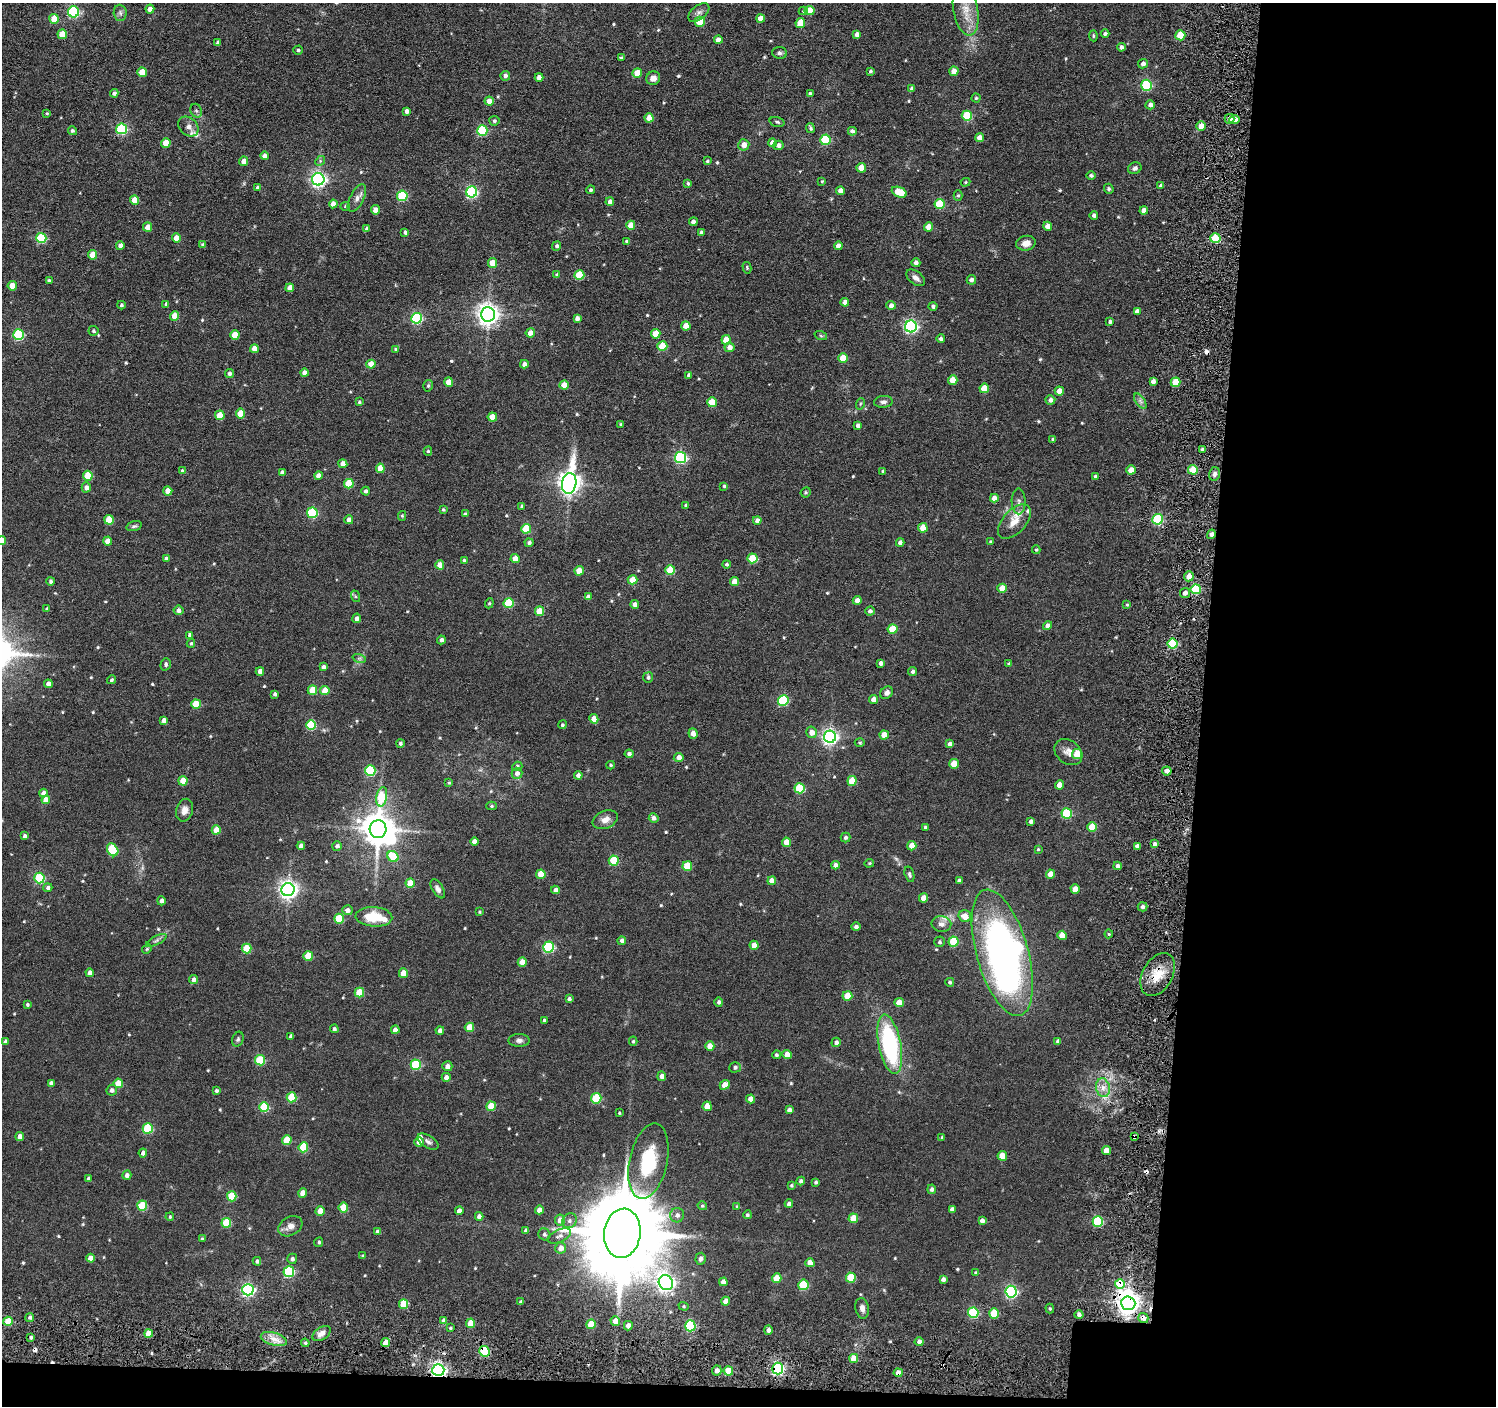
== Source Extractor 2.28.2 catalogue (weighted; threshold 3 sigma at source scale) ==
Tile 9 of 3 x 3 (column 3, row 3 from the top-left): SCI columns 3050-4543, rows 164-1567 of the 4603 x 4632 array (HDU 1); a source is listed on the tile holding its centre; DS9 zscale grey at full resolution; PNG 1498 x 1408 px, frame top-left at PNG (2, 3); each listed source drawn as its Kron ellipse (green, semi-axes under 4 px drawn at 4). Shown black and unused: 21% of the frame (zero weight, under 3 of 6 exposures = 5% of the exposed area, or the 3 px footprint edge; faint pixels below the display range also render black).
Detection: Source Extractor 2.28.2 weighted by HDU 2 'WHT'; one run over the whole footprint, this tile lists its part. Background 0.0636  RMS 0.0085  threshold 0.0349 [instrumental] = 3 sigma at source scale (4.09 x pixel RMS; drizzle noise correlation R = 1.36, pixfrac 0.8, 0.05/0.05 arcsec/px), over >= 5 px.
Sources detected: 585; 1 too faint to see at this stretch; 4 inside a brighter object's white glare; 5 cosmic-ray / hot-pixel residue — neither listed nor drawn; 5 inside a brighter listed object's ellipse — not listed separately; of the other 570, all 500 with FLUX_AUTO >= 0.916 (the completeness limit of this list) listed and drawn (70 fainter detections not listed), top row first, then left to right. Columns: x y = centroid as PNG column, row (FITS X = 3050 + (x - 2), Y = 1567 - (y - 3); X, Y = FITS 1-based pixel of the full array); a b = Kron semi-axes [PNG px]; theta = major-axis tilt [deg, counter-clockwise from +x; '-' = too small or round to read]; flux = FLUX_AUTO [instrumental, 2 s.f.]
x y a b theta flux
150 9 4 4 - 6.5
966 10 26 12 -80 17
803 11 4 4 - 1.1
810 11 5 4 - 17
73 12 5 5 - 96
699 12 12 7 37 3.2
120 13 8 6 -86 2.3
760 18 4 4 - 8.4
54 19 5 4 - 15
700 22 5 5 - 24
800 23 5 4 - 19
62 34 5 5 - 18
857 34 4 4 - 3.8
1105 34 4 4 - 1.8
1180 35 5 5 - 23
1093 36 5 3 - 0.95
718 40 4 4 - 5.1
218 42 4 3 - 2.2
1121 47 4 4 - 2.7
298 50 4 4 - 1.4
780 53 7 5 -5 2
621 58 4 3 - 1.7
1143 64 5 4 - 3.3
870 71 3 3 - 1.3
954 71 4 4 - 7
142 72 5 4 - 18
637 73 5 5 - 14
505 76 5 4 - 2.8
539 77 4 4 - 5
653 78 7 6 - 4.4
1146 85 5 5 - 72
912 89 4 4 - 2.1
114 93 4 4 - 2.4
810 94 4 3 - 1.7
976 98 4 4 - 1
489 101 4 4 - 8.6
1150 105 4 4 - 2.8
196 111 7 5 -67 1.8
407 111 4 4 - 3.4
47 113 4 4 - 1.1
967 116 5 5 - 41
649 118 4 4 - 9.6
1229 119 5 5 - 4.1
1234 120 5 4 - 6.4
494 121 5 5 - 1.6
777 122 7 4 -16 1.5
1201 126 5 4 - 9.4
188 127 11 8 -44 4.8
810 128 5 3 - 1.5
122 129 5 5 - 77
72 131 4 4 - 1.6
482 131 5 5 - 57
852 131 4 4 - 2.6
979 138 4 4 - 6.1
825 140 5 5 - 48
166 143 5 4 - 13
772 143 4 4 - 6.6
744 145 5 5 - 5.9
778 145 5 4 - 3.3
264 156 4 4 - 4.1
244 161 4 4 - 5.3
320 161 5 4 - 1.2
707 161 4 3 - 1.1
861 168 4 4 - 12
1135 168 7 6 - 2.5
1091 175 4 4 - 2.1
318 179 6 6 - 240
822 181 3 3 - 0.92
965 182 5 4 - 0.94
688 183 4 4 - 1.4
1161 185 3 3 - 1.5
258 188 4 4 - 1.9
1109 189 5 4 - 1.3
590 190 4 4 - 1.4
841 191 4 4 - 6.1
472 192 5 5 - 100
899 192 8 5 -22 22
958 195 5 4 - 1.3
402 196 5 5 - 54
357 198 15 7 63 4.3
135 200 4 4 - 14
610 202 4 4 - 3.8
333 204 4 4 - 6.2
940 204 5 5 - 35
345 206 5 4 - 1.2
375 210 4 4 - 5.5
1144 211 4 4 - 5.5
1094 215 4 4 - 2.2
693 222 4 4 - 4.3
631 225 4 4 - 12
1048 226 4 4 - 5.5
147 227 4 4 - 6.5
928 227 4 4 - 9.8
367 229 4 4 - 3.2
405 232 4 3 - 2.1
701 232 4 4 - 1.8
41 238 5 5 - 51
176 238 4 4 - 8
1215 238 5 5 - 38
627 241 4 4 - 1.5
1026 243 10 7 12 5.4
203 245 4 3 - 1.3
120 246 4 4 - 4
557 246 5 4 - 2.1
838 246 4 4 - 4.2
93 255 4 4 - 14
492 263 5 4 - 12
916 263 4 4 - 3
747 268 6 4 -76 1
557 275 4 3 - 1.4
579 275 5 5 - 26
916 278 11 6 -36 3.6
971 280 4 4 - 2.7
49 281 4 4 - 2.3
12 286 4 4 - 13
290 288 4 4 - 6.8
845 302 4 4 - 5.5
166 304 4 4 - 1.5
121 305 4 3 - 1.2
891 305 4 4 - 3.6
933 306 4 4 - 1.9
1137 311 4 4 - 3.9
488 314 7 7 - 540
175 316 5 4 - 15
417 318 5 5 - 87
577 318 4 4 - 3.4
1110 322 4 4 - 1.8
686 326 4 4 - 9.2
911 326 6 6 - 160
93 331 5 5 - 1.3
530 333 4 4 - 5.7
656 334 5 4 - 14
18 335 5 5 - 67
235 335 4 4 - 15
821 336 6 4 -19 1
941 339 4 4 - 2.1
726 340 4 4 - 14
662 346 5 5 - 25
729 347 5 4 - 4.9
254 349 4 4 - 8.4
395 349 4 3 - 1
843 358 5 4 - 14
371 364 4 4 - 11
524 364 4 4 - 3.6
304 373 4 4 - 4.8
229 374 4 4 - 2.6
689 375 4 3 - 2.1
953 380 5 4 - 10
1153 381 4 4 - 3.9
449 382 4 4 - 9
1175 382 5 4 - 19
564 385 4 4 - 10
428 386 6 4 75 1.4
984 388 5 5 - 17
1059 391 4 4 - 8.9
1050 400 5 4 - 3
1140 401 9 4 -54 2.3
359 402 4 3 - 1.2
712 402 5 5 - 18
883 402 9 6 6 2.5
860 404 6 3 71 0.97
241 414 5 4 - 17
220 415 5 5 - 16
492 417 4 4 - 11
621 424 3 2 - 0.96
858 426 4 4 - 3.1
1053 439 4 3 - 1.1
1202 449 3 3 - 1.6
428 451 4 4 - 1.2
681 457 5 5 - 110
343 464 4 4 - 6.7
380 468 4 4 - 12
1131 470 5 4 - 10
1193 470 5 4 - 20
182 471 4 4 - 1.6
883 471 3 3 - 1.4
282 472 4 4 - 3.1
1214 474 7 5 77 2.3
88 476 5 4 - 23
319 476 4 4 - 5.9
1095 476 4 3 - 1.1
569 483 10 7 80 570
349 484 5 5 - 22
724 486 4 3 - 1.1
86 487 5 4 - 3.3
168 491 4 4 - 9.1
366 491 4 4 - 2.2
806 492 5 4 - 1.1
994 498 4 4 - 5.4
1019 501 13 7 -88 3.4
686 505 4 3 - 1.6
522 506 4 3 - 1.4
443 510 3 3 - 1.1
312 513 5 5 - 62
465 514 4 3 - 1.6
402 516 5 4 - 1.1
1158 519 5 5 - 57
109 520 5 4 - 20
349 520 4 4 - 4.5
757 521 4 4 - 4.1
1014 522 21 11 47 10
134 526 8 4 15 1.7
923 528 4 4 - 13
526 529 5 5 - 27
1211 534 5 4 - 2.7
2 541 4 4 - 7.5
108 541 4 4 - 7.1
900 542 4 4 - 2.5
991 542 4 4 - 1.2
529 543 4 4 - 1.8
1036 550 4 3 - 1.1
166 558 4 4 - 1.9
515 558 4 4 - 9.2
752 558 5 5 - 25
464 560 4 4 - 1.6
726 564 4 4 - 1.5
440 565 4 4 - 8
670 570 5 5 - 29
579 571 4 4 - 12
1189 576 5 5 - 6.1
633 580 5 4 - 14
51 581 4 4 - 1.9
735 582 4 4 - 10
1002 588 4 4 - 10
1196 589 5 5 - 47
1185 593 5 5 - 3
355 596 6 4 -71 1.1
588 597 4 4 - 3.4
857 600 4 4 - 4.8
489 603 5 4 - 1.1
508 603 5 5 - 32
635 604 4 4 - 4.4
1127 605 4 3 - 1.2
47 609 3 3 - 1.3
178 610 5 5 - 3.4
540 611 4 4 - 16
870 611 4 4 - 2.5
357 618 5 4 - 3.1
1048 626 5 4 - 4.3
893 629 5 4 - 21
190 635 4 4 - 2.9
441 640 4 4 - 2.6
191 643 4 3 - 1.1
1173 644 5 5 - 47
359 658 7 4 -18 1.5
881 663 4 4 - 2.9
166 664 6 5 - 1.4
1009 664 4 3 - 1.3
324 667 4 4 - 3.6
260 671 4 4 - 4.5
913 671 4 4 - 2
648 677 5 5 - 1.7
111 680 4 4 - 1.6
48 684 4 4 - 4.6
312 690 5 4 - 21
325 690 4 4 - 14
887 693 7 5 47 3.1
275 694 4 3 - 2.1
874 699 4 4 - 6.5
783 701 5 5 - 61
196 704 5 4 - 21
594 719 5 4 - 8.5
164 720 4 4 - 4.6
311 725 5 5 - 38
562 725 4 4 - 1.3
812 732 6 5 - 6.1
693 733 5 4 - 3.9
884 735 4 4 - 10
830 737 6 6 - 250
400 743 4 4 - 2
860 743 5 4 - 0.97
950 744 4 4 - 3.7
1068 752 15 11 -37 6.9
629 754 4 4 - 2.3
1077 754 5 5 - 23
679 757 5 4 - 4.5
954 764 5 4 - 14
611 765 4 3 - 1.2
517 766 5 4 - 2.1
370 770 5 5 - 59
1167 771 4 4 - 4.2
517 773 5 5 - 3.8
578 775 4 4 - 3.9
183 781 4 4 - 16
852 781 5 4 - 21
449 783 4 3 - 1.1
1060 785 4 4 - 7.6
800 788 5 5 - 42
43 793 4 4 - 4.6
382 797 10 5 79 36
46 800 4 4 - 7.8
491 806 5 4 - 1.2
184 810 11 8 74 5
1067 813 5 5 - 48
654 818 5 4 - 2.9
605 820 13 8 23 5.7
1031 821 4 4 - 2.6
925 827 3 3 - 1.4
1092 827 5 5 - 18
378 829 9 8 - 1500
216 830 4 4 - 12
24 836 4 3 - 1.9
846 837 5 4 - 1.9
474 841 4 4 - 6.4
786 842 4 4 - 11
1155 844 4 4 - 2.2
301 846 4 4 - 4.1
337 846 5 4 - 2.5
912 846 4 4 - 10
1137 846 4 4 - 3.1
1038 849 4 4 - 0.95
113 850 7 5 -57 42
393 857 6 5 - 27
614 861 5 5 - 34
869 863 5 4 - 0.97
835 865 4 4 - 4.5
687 866 5 5 - 27
1118 866 4 4 - 3.6
541 874 4 4 - 14
909 874 8 4 -73 1.6
1050 874 4 4 - 9.3
39 878 5 5 - 55
772 881 4 4 - 6.8
959 881 4 4 - 2.7
410 883 4 4 - 15
48 888 4 4 - 2.1
438 889 10 5 -59 3.1
1075 889 4 4 - 8.2
288 890 6 6 - 380
555 890 4 4 - 3.4
924 898 4 4 - 7.7
161 901 4 4 - 3
1142 907 5 4 - 2
347 910 5 5 - 3.3
479 912 3 3 - 0.92
965 916 6 5 - 8.3
374 917 18 9 -3 22
339 919 5 5 - 29
941 924 10 7 -7 3.8
856 927 4 4 - 2.6
1109 934 4 4 - 0.92
1062 935 4 4 - 9.8
156 940 11 4 27 2.1
622 941 4 4 - 3.6
939 942 5 5 - 1.6
953 942 5 5 - 30
754 945 4 4 - 9.2
549 947 5 5 - 78
247 948 5 5 - 26
147 949 5 4 - 1.1
1002 953 65 26 -74 320
308 956 5 4 - 18
522 962 4 4 - 9.6
90 973 4 4 - 4
403 973 5 4 - 15
1158 975 23 15 61 17
194 979 4 4 - 3.5
950 982 4 4 - 1.5
359 992 5 5 - 23
847 996 5 5 - 17
569 999 3 3 - 1.8
719 1002 5 4 - 1.9
899 1002 4 4 - 12
27 1004 4 3 - 1.2
544 1020 3 3 - 1.1
469 1027 5 4 - 15
334 1029 4 4 - 1.9
395 1030 4 4 - 4.5
440 1030 4 4 - 3.5
291 1036 4 4 - 2.7
238 1039 7 5 70 1.8
519 1040 10 6 0 2.8
5 1041 4 3 - 1.5
633 1041 4 4 - 1.1
1058 1041 4 4 - 2.3
836 1042 5 4 - 2.5
890 1044 30 11 -79 98
710 1046 4 4 - 7.9
776 1055 4 4 - 1.6
787 1055 4 4 - 8.6
260 1060 5 5 - 41
416 1065 5 5 - 46
447 1066 5 5 - 4.4
735 1067 6 5 - 2
662 1076 5 4 - 4.2
446 1077 4 4 - 3.4
51 1083 4 4 - 2.7
118 1083 5 4 - 18
725 1085 5 4 - 8.1
1103 1088 9 7 -77 5.4
112 1090 5 5 - 3
216 1091 4 3 - 1.6
292 1097 5 5 - 25
596 1098 5 5 - 38
751 1099 4 4 - 7.2
491 1106 5 4 - 19
707 1106 4 4 - 11
264 1107 5 5 - 40
789 1110 4 4 - 3.4
619 1113 3 3 - 0.93
148 1128 5 5 - 46
20 1136 4 4 - 5.3
942 1137 3 3 - 0.92
1134 1137 4 3 - 2.9
287 1140 5 4 - 20
419 1142 5 4 - 4.6
428 1142 12 6 -31 2.8
303 1147 5 5 - 30
1106 1150 4 4 - 8
143 1153 4 4 - 3.4
1002 1156 5 5 - 12
648 1161 38 19 78 47
127 1175 4 4 - 3.3
88 1178 4 4 - 1.4
801 1181 4 4 - 2.2
816 1182 3 3 - 1.7
791 1185 4 4 - 1.1
932 1189 4 4 - 2.4
303 1193 4 4 - 10
232 1196 5 5 - 29
789 1204 4 4 - 3.1
142 1206 5 5 - 34
702 1206 5 4 - 1.2
737 1206 4 3 - 1
343 1208 5 5 - 17
952 1209 4 4 - 2.8
539 1210 4 4 - 4.8
320 1211 4 4 - 9.5
459 1211 4 4 - 5.9
677 1215 7 7 - 3.1
747 1215 4 4 - 1.4
479 1216 4 4 - 3.5
170 1217 4 3 - 1.1
853 1218 5 5 - 17
560 1220 5 5 - 6.7
569 1221 8 7 - 2.7
982 1221 4 4 - 3.3
1098 1221 5 5 - 59
226 1223 5 5 - 29
290 1226 13 9 30 5.8
526 1230 4 4 - 2.4
377 1232 4 4 - 2.8
622 1233 25 18 83 13000
544 1234 6 5 - 1.6
559 1236 12 6 23 3.5
202 1239 4 3 - 1.3
319 1242 5 4 - 1.5
561 1248 6 5 - 5.7
363 1256 4 4 - 1.1
90 1258 4 4 - 6.9
292 1259 5 5 - 2.5
700 1259 6 5 - 2
257 1261 4 4 - 2
810 1263 4 4 - 8.6
289 1272 5 5 - 73
976 1272 4 3 - 0.97
777 1278 5 4 - 14
851 1278 5 5 - 29
943 1279 4 4 - 3
723 1282 4 4 - 4.9
666 1283 8 7 - 330
1120 1284 5 5 - 24
803 1285 5 5 - 40
248 1290 5 5 - 150
1011 1292 6 5 - 130
726 1301 4 4 - 6.9
521 1302 4 3 - 1.8
1128 1303 7 6 - 690
404 1304 5 4 - 25
684 1306 5 4 - 1.1
862 1308 10 6 -79 4.3
1050 1309 5 4 - 1.2
973 1313 5 5 - 61
994 1313 5 5 - 23
1079 1315 4 4 - 2.9
30 1317 4 4 - 1.9
1143 1318 5 5 - 5
8 1321 4 4 - 18
444 1321 4 4 - 5.1
615 1321 5 4 - 7.8
471 1323 4 4 - 16
591 1324 5 4 - 19
628 1326 5 4 - 4.3
690 1326 5 5 - 70
450 1328 3 3 - 1.1
768 1330 4 4 - 2.9
148 1333 4 4 - 14
322 1333 10 6 34 4.2
31 1337 4 3 - 1.6
274 1339 13 6 -16 6.3
919 1342 4 4 - 3.3
305 1343 4 4 - 1.3
386 1343 4 4 - 9.2
484 1351 5 5 - 55
854 1358 4 4 - 12
778 1369 6 5 - 150
438 1370 6 6 - 260
717 1371 5 5 - 4.8
728 1371 5 4 - 22
898 1373 4 4 - 8.5
Overlapping masked pixels (flux is a lower limit): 11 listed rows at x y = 1193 470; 1173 644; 1158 975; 1134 1137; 1120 1284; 1128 1303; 1143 1318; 484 1351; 778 1369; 438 1370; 898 1373
Isophote crosses this tile's border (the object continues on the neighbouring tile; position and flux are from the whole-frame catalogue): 2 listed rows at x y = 966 10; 2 541